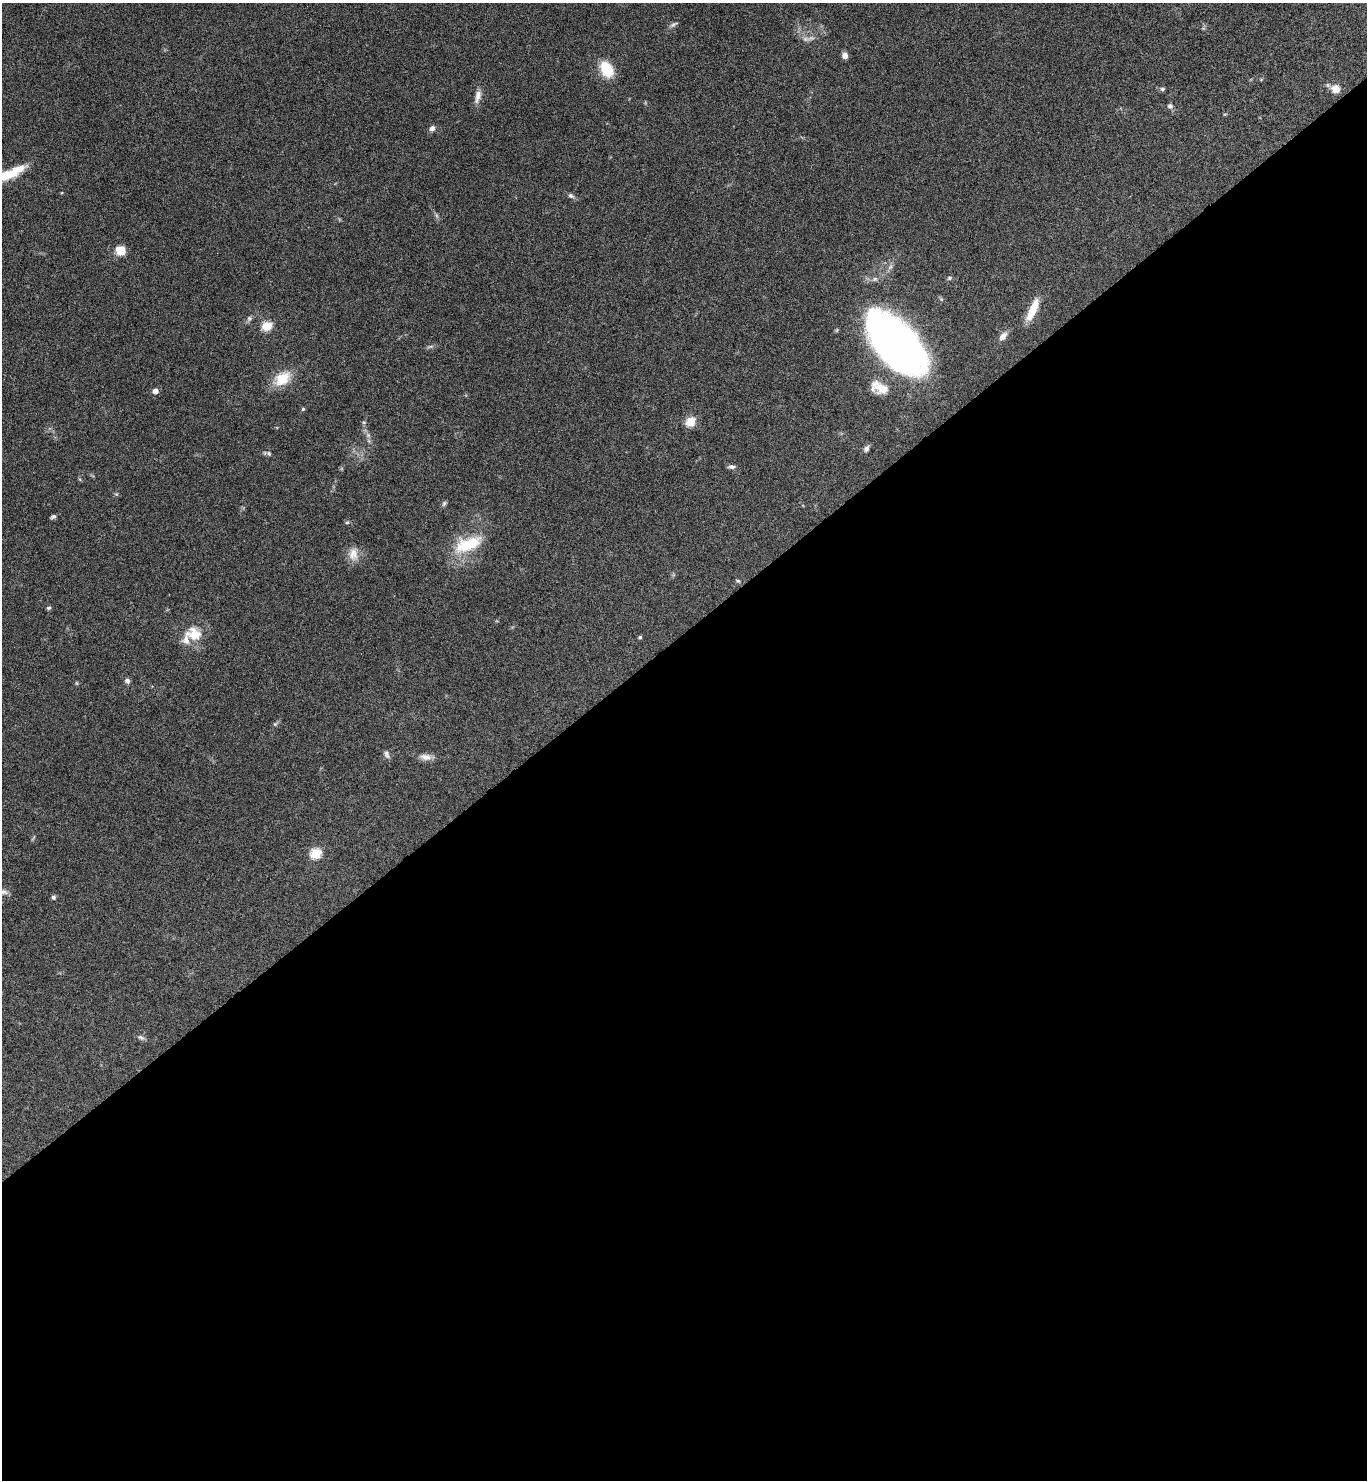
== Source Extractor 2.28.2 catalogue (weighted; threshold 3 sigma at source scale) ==
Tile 15 of 4 x 4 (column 3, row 4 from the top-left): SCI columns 2889-4253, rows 6-1483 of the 5914 x 5919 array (HDU 1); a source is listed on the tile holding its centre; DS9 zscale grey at full resolution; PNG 1369 x 1482 px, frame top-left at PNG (2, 3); no overlay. Shown black and unused: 57% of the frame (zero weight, under 3 of 6 exposures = <1% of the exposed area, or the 3 px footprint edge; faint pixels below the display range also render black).
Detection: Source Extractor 2.28.2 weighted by HDU 2 'WHT'; one run over the whole footprint, this tile lists its part. Background 0.0645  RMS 0.0039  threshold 0.0161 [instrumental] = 3 sigma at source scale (4.09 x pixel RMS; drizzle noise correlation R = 1.36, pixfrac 0.8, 0.05/0.05 arcsec/px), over >= 5 px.
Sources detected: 48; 1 inside a brighter listed object's ellipse — not listed separately; the other 47 listed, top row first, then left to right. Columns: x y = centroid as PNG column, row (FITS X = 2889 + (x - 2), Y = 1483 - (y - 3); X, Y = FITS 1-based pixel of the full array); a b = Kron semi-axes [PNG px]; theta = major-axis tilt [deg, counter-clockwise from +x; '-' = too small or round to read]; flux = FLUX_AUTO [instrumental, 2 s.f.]
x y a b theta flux
674 24 12 5 28 0.97
811 38 13 6 16 1.7
845 56 6 6 - 2.1
607 70 17 12 -63 11
1162 89 7 5 12 0.64
1335 89 11 10 - 3.6
478 97 19 7 77 2.6
1170 106 7 7 - 1.1
1225 114 6 3 17 0.33
432 128 7 6 - 1.3
5 175 48 9 22 15
571 196 8 6 -28 0.99
121 250 9 8 - 5.8
949 278 6 5 - 0.56
1033 309 27 8 66 7.1
249 318 7 6 - 0.84
267 326 6 5 - 16
1003 336 12 7 49 2.3
896 344 51 27 -48 300
430 347 10 4 14 0.73
282 378 23 15 33 8.8
879 387 25 14 -24 6.1
155 391 6 6 - 1.8
303 409 5 4 - 0.5
364 422 6 4 18 0.42
690 422 6 5 - 16
368 435 7 5 -46 0.85
866 448 9 6 58 1.2
269 453 8 5 -49 0.77
731 467 10 5 1 1
444 503 8 5 63 0.72
53 516 7 5 21 0.76
347 522 5 5 - 0.55
468 544 37 17 21 16
353 554 18 12 -85 4
738 581 5 5 - 0.56
48 608 6 4 15 0.57
194 634 25 18 -14 8.4
640 637 4 4 - 0.55
127 681 7 6 - 1.1
275 724 6 5 - 0.59
387 754 11 6 -68 1.1
426 757 16 8 -10 2.5
316 854 6 5 - 20
3 892 11 7 -4 1.4
53 897 6 5 - 0.77
141 1037 10 5 -35 0.97
Isophote crosses this tile's border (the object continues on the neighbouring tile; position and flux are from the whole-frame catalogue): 2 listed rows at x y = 5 175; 3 892